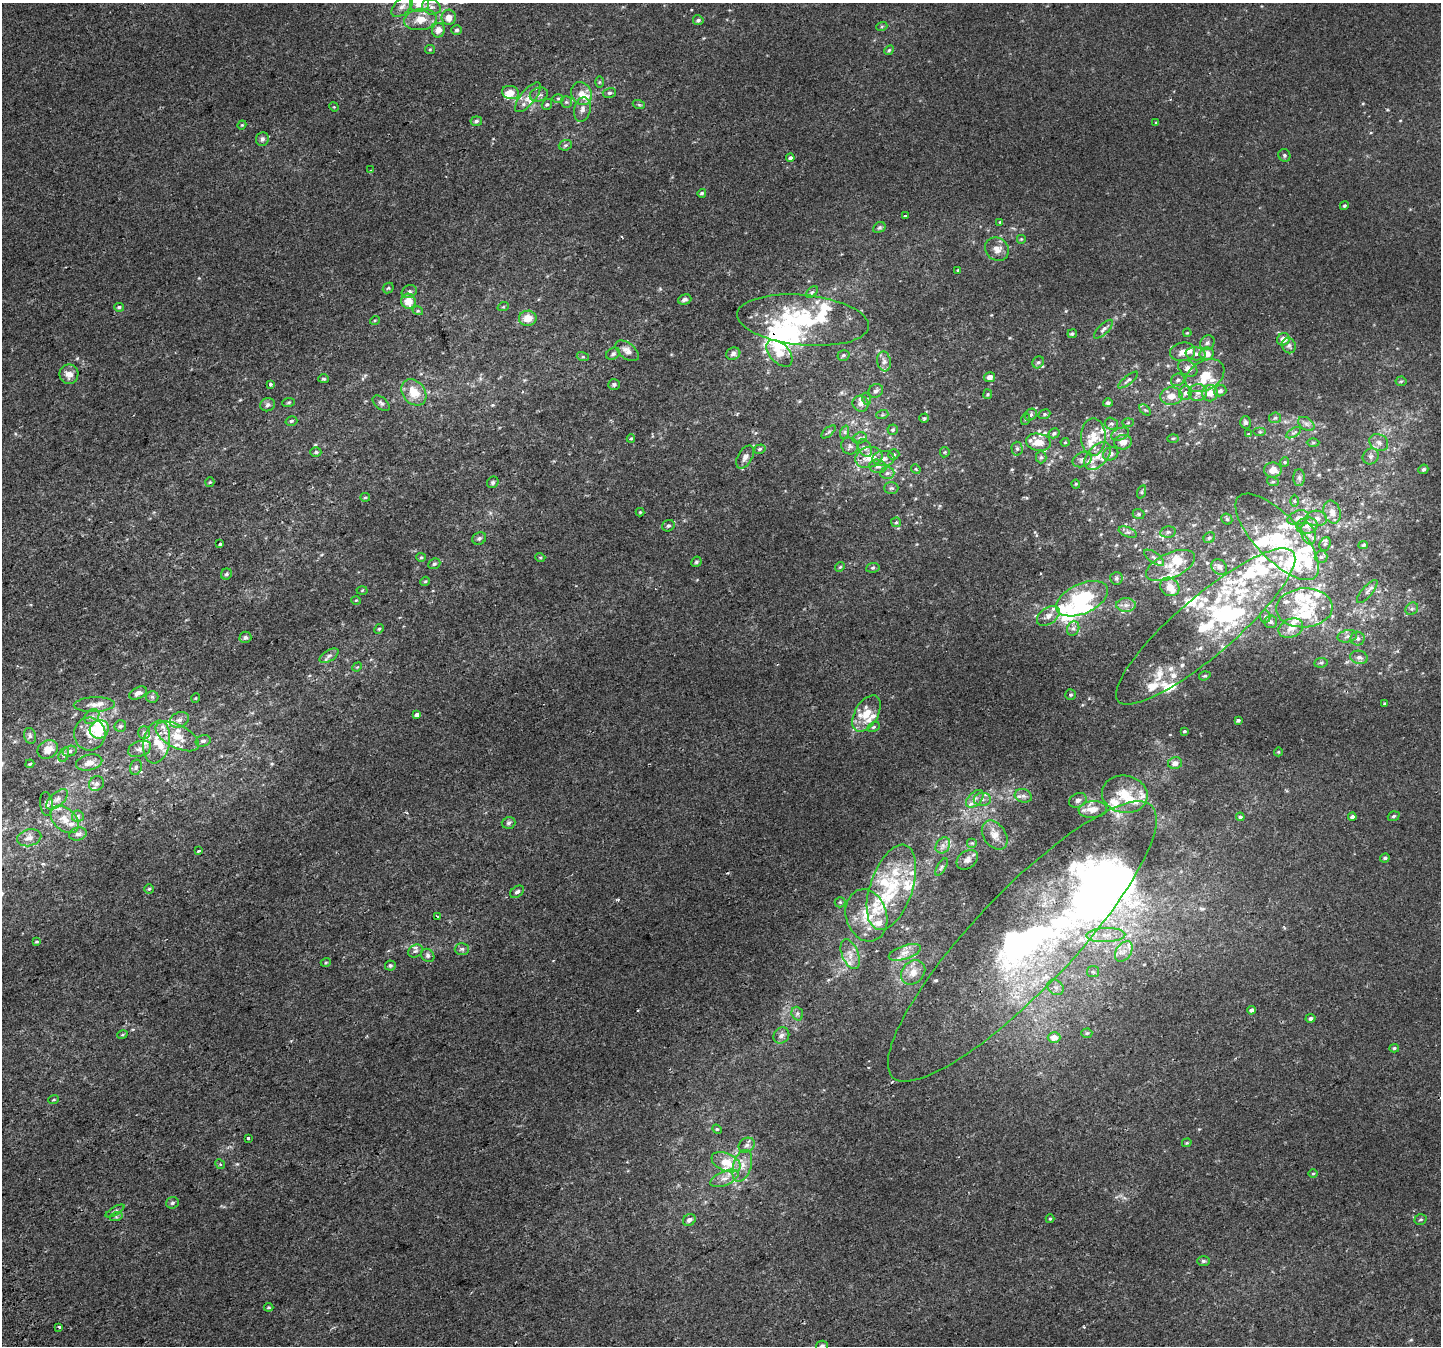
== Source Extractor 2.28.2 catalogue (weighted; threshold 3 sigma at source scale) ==
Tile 7 of 4 x 4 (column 3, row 2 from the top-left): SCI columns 2920-4358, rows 2867-4210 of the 5835 x 5676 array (HDU 1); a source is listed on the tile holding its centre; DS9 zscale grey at full resolution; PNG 1443 x 1348 px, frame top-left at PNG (2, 3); each listed source drawn as its Kron ellipse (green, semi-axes under 4 px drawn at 4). Shown black and unused: <1% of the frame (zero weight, under 2 of 3 exposures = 2% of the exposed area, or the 3 px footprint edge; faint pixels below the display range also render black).
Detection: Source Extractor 2.28.2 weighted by HDU 2 'WHT'; one run over the whole footprint, this tile lists its part. Background 8.60e-05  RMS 0.0028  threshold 0.0127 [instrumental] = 3 sigma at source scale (4.5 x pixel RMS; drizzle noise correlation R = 1.50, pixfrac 1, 0.0396/0.0396 arcsec/px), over >= 5 px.
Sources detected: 422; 10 inside a brighter object's white glare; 2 cosmic-ray / hot-pixel residue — neither listed nor drawn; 104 inside a brighter listed object's ellipse — not listed separately; the other 306 listed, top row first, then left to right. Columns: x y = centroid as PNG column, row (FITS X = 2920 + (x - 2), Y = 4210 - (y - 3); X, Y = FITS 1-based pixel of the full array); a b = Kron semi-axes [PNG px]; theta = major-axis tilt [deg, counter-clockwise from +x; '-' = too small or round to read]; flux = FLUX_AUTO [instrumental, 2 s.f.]
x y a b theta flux
419 3 10 8 22 3.9
402 6 13 7 45 1.7
431 7 9 7 -21 1.4
449 17 7 7 - 2.1
420 19 16 10 9 3.8
698 20 5 5 - 0.51
882 26 5 3 - 0.3
438 30 7 6 - 1.9
456 30 5 4 - 0.55
430 49 5 4 - 0.31
889 50 5 4 - 0.39
599 82 6 4 89 0.34
511 92 8 6 -13 2.3
609 93 7 5 14 0.55
539 94 9 6 17 1
582 94 12 10 -58 3.2
528 97 18 7 50 2.3
558 98 6 4 0 0.36
566 102 6 5 - 0.5
547 104 6 4 54 0.45
639 105 6 4 -19 0.38
334 107 5 4 - 0.25
582 109 12 8 79 1.7
476 121 6 4 7 0.59
1156 123 4 3 - 0.26
242 125 4 3 - 0.24
262 139 7 6 - 0.84
565 145 7 5 20 0.57
1284 155 6 6 - 0.54
790 158 4 4 - 0.71
371 170 4 3 - 0.32
702 193 4 4 - 0.52
1344 206 4 4 - 0.41
905 216 4 3 - 0.82
1000 222 4 3 - 0.25
879 227 7 5 29 0.5
1021 239 5 5 - 0.36
997 249 12 11 - 2.5
958 270 3 3 - 0.27
388 288 6 4 46 0.4
409 292 8 6 27 0.76
812 292 7 4 44 0.51
685 299 7 5 19 0.92
408 301 7 7 - 3.8
119 307 5 4 - 0.56
503 307 6 3 18 0.3
418 311 5 3 - 0.29
528 318 9 7 8 3.3
375 320 5 3 - 0.27
803 320 66 25 -6 29
1103 329 12 5 45 0.99
1187 333 4 3 - 0.24
1072 334 5 4 - 0.48
1283 339 6 6 - 2.2
1207 343 8 6 47 0.87
1289 346 8 7 - 0.8
627 351 13 7 -38 1.9
1182 352 12 9 11 2.2
779 353 16 9 -46 3.8
613 354 7 5 29 0.67
733 354 7 6 - 1.1
1196 354 10 6 -6 1.1
1207 354 7 6 - 2.5
843 355 6 5 - 0.57
583 357 6 4 -18 0.37
884 361 10 6 -81 1.3
1038 362 6 5 - 0.59
1188 368 10 7 -33 1.5
69 374 9 9 - 2.1
1205 376 21 14 31 5.4
989 377 5 5 - 1.5
324 379 5 4 - 0.35
1128 380 12 4 39 0.62
1178 380 7 6 - 0.74
1401 381 5 5 - 0.43
271 384 4 3 - 0.6
614 385 6 5 - 0.53
876 391 8 6 40 0.89
1220 391 6 5 - 0.89
414 392 14 11 -49 5
1185 393 7 6 - 1.1
1198 393 9 8 - 1.4
1210 393 8 8 - 2.4
988 394 5 4 - 0.3
1171 396 11 9 5 2.5
867 399 6 4 -72 0.44
289 402 6 4 7 0.39
381 403 10 5 -38 0.67
1108 403 5 4 - 0.71
861 404 8 7 - 1.6
268 405 7 6 - 0.82
1145 410 7 4 -44 0.43
1044 414 6 4 22 0.44
882 415 6 4 18 0.42
1031 415 6 5 - 0.59
924 418 5 4 - 0.44
1275 418 6 5 - 0.55
1026 419 6 4 71 0.31
291 421 6 4 15 0.48
1245 422 6 5 - 0.72
1128 423 5 4 - 0.29
1111 424 7 6 - 0.63
1306 424 9 6 -36 0.95
893 430 5 5 - 0.48
828 432 8 4 41 0.5
845 432 7 4 72 0.55
1260 432 6 4 0 0.35
1054 433 6 4 31 0.56
1293 433 8 3 30 0.5
1120 434 9 6 22 0.99
1249 434 4 3 - 0.43
1093 437 19 12 -90 4.3
860 438 7 5 20 0.65
1173 438 5 3 - 0.35
631 439 4 4 - 0.33
1038 442 12 8 -11 4.1
1065 442 4 4 - 0.28
1123 442 8 7 - 2
1379 442 10 8 -31 1.5
1313 443 6 4 1 0.35
850 446 8 8 - 0.93
865 448 10 6 -60 1.1
760 449 6 4 18 0.5
1017 449 7 5 -87 0.72
316 452 5 4 - 0.44
945 452 5 5 - 0.37
894 454 6 5 - 0.45
1111 454 8 6 25 1
1098 456 16 10 46 3.1
1371 456 8 7 - 1.1
745 457 13 7 58 1.4
869 457 14 10 18 3.8
1041 457 6 5 - 0.55
884 459 11 7 1 1.6
1082 459 10 7 28 1.2
1285 462 5 4 - 0.35
878 466 9 6 -13 1.1
916 469 5 4 - 0.33
1423 469 5 4 - 0.6
1273 470 8 7 - 2.3
887 473 7 6 - 0.81
1299 478 8 5 -90 0.79
210 482 5 4 - 0.35
493 482 6 5 - 0.6
1273 482 6 4 -17 0.36
1076 484 4 4 - 0.3
891 488 7 5 1 0.56
1141 492 7 4 71 0.38
365 497 5 4 - 0.38
1295 501 6 4 -89 0.39
640 512 4 4 - 0.37
1332 512 12 8 -72 2
1139 514 6 5 - 0.47
1298 518 11 7 21 1.4
1316 518 11 7 -3 1.7
1227 519 6 5 - 0.46
896 522 5 4 - 0.37
668 526 6 5 - 0.57
1307 526 10 8 12 1.9
1128 532 9 5 -22 0.76
1168 532 8 5 10 0.75
1308 534 11 7 -71 1.6
1277 537 56 22 -46 18
479 538 7 6 - 0.64
1209 538 6 5 - 0.53
220 544 3 3 - 0.68
1325 544 7 5 69 0.55
1363 545 5 4 - 0.4
421 557 5 4 - 0.36
540 557 5 3 - 0.28
1321 557 6 6 - 0.66
1154 558 12 5 -34 1.1
696 562 5 5 - 0.49
434 564 6 5 - 0.56
1170 566 26 12 24 5.8
840 567 5 4 - 0.34
1219 567 8 7 - 1.1
873 568 7 5 8 0.44
226 574 6 5 - 0.6
1116 578 6 6 - 0.76
425 581 5 4 - 0.33
1170 587 10 8 -38 3.2
362 590 5 3 - 0.25
1367 592 14 5 50 1
1082 599 28 15 24 20
356 600 5 3 - 0.25
1126 605 10 6 0 1.3
1304 608 28 19 4 9
1412 609 7 5 44 0.68
1048 616 13 8 34 1.9
1265 617 6 5 - 0.48
1270 622 6 6 - 0.7
1206 626 115 29 41 36
1073 628 7 6 - 0.85
1291 628 13 9 23 2.2
379 629 5 4 - 0.37
1347 636 10 6 11 1
245 637 6 6 - 0.79
1358 639 7 7 - 0.84
329 656 11 5 31 0.95
1359 657 9 6 -11 1.3
1321 663 7 5 7 0.52
357 667 5 4 - 0.27
1205 676 6 4 18 0.39
138 693 9 5 27 1.2
1071 695 5 5 - 0.44
152 697 6 6 - 0.6
196 698 5 3 - 0.21
1385 703 4 3 - 0.33
94 705 20 7 2 2.1
867 713 20 11 59 5.1
417 715 4 3 - 2.3
92 717 8 6 44 1.1
179 720 10 7 25 1.3
1238 720 4 3 - 0.57
120 726 6 5 - 0.72
873 727 7 4 27 0.46
99 729 10 9 - 9.5
1184 731 3 3 - 0.33
144 732 6 6 - 0.66
90 734 16 16 - 4
30 736 8 6 -77 0.65
177 736 23 11 -27 5.4
203 741 8 5 16 0.76
157 742 21 13 80 5.6
48 749 10 8 32 2.8
140 749 12 7 19 1.6
70 751 7 5 16 0.72
1278 752 4 4 - 0.32
64 755 7 5 72 0.58
89 762 13 7 14 2
1175 763 7 6 - 1.5
30 764 4 3 - 0.32
136 767 8 5 74 0.7
96 784 8 7 - 0.96
1125 794 23 18 -9 7.1
1023 796 9 6 -17 0.95
57 799 13 6 43 1.5
975 799 11 6 45 1.4
982 799 8 6 2 1.1
1078 800 9 7 27 0.8
46 804 12 6 -85 1
1093 809 14 8 5 2.8
78 816 6 6 - 0.59
1394 816 6 4 19 0.53
1240 817 4 4 - 0.82
1352 817 4 4 - 0.75
65 819 16 11 -42 3.6
509 823 7 6 - 0.68
78 834 9 6 17 1.2
995 835 16 11 -55 2.7
29 838 12 8 14 1.6
972 843 5 5 - 0.41
943 845 8 6 56 1.2
198 851 3 3 - 1.5
1385 858 4 4 - 0.45
967 860 12 8 36 1.3
941 867 9 4 60 0.56
891 887 44 21 71 18
149 889 5 4 - 0.39
517 892 8 5 33 0.81
840 902 5 5 - 0.39
866 915 26 20 -74 8.2
437 917 4 3 - 1.2
1106 935 19 7 2 3.4
1022 941 188 49 46 120
37 942 3 3 - 0.35
462 949 7 6 - 0.69
415 951 8 6 33 0.71
1124 951 11 7 55 1.9
905 952 17 7 18 2.2
850 954 16 8 -68 2.4
428 955 7 6 - 0.85
326 962 5 3 - 0.27
390 965 5 5 - 0.57
913 972 13 11 44 2.8
1093 972 6 5 - 0.59
1056 987 9 7 -40 1.2
1251 1010 4 3 - 0.89
797 1014 7 5 -71 0.61
1311 1018 5 4 - 0.78
1087 1033 5 4 - 0.41
122 1035 5 3 - 0.27
781 1035 8 7 - 1.1
1054 1037 6 5 - 2.4
1394 1048 5 4 - 0.38
54 1099 5 3 - 0.31
717 1129 5 4 - 0.32
248 1138 3 3 - 1.1
1187 1143 5 3 - 0.3
747 1145 8 7 - 1
726 1162 15 9 -23 5.4
220 1164 5 4 - 0.34
742 1166 16 9 72 2.9
1313 1173 5 3 - 0.27
724 1178 15 7 23 2.3
172 1203 6 5 - 0.54
115 1211 10 3 30 0.53
116 1217 6 4 18 0.41
1050 1219 4 4 - 0.31
1420 1219 6 5 - 0.47
689 1220 6 5 - 1.1
1203 1261 6 5 - 0.53
269 1307 4 3 - 0.48
59 1327 3 3 - 0.43
822 1346 6 5 - 0.54
Overlapping masked pixels (flux is a lower limit): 1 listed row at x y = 1022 941
Isophote crosses this tile's border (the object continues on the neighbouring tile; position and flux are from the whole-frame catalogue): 2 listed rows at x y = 419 3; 822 1346